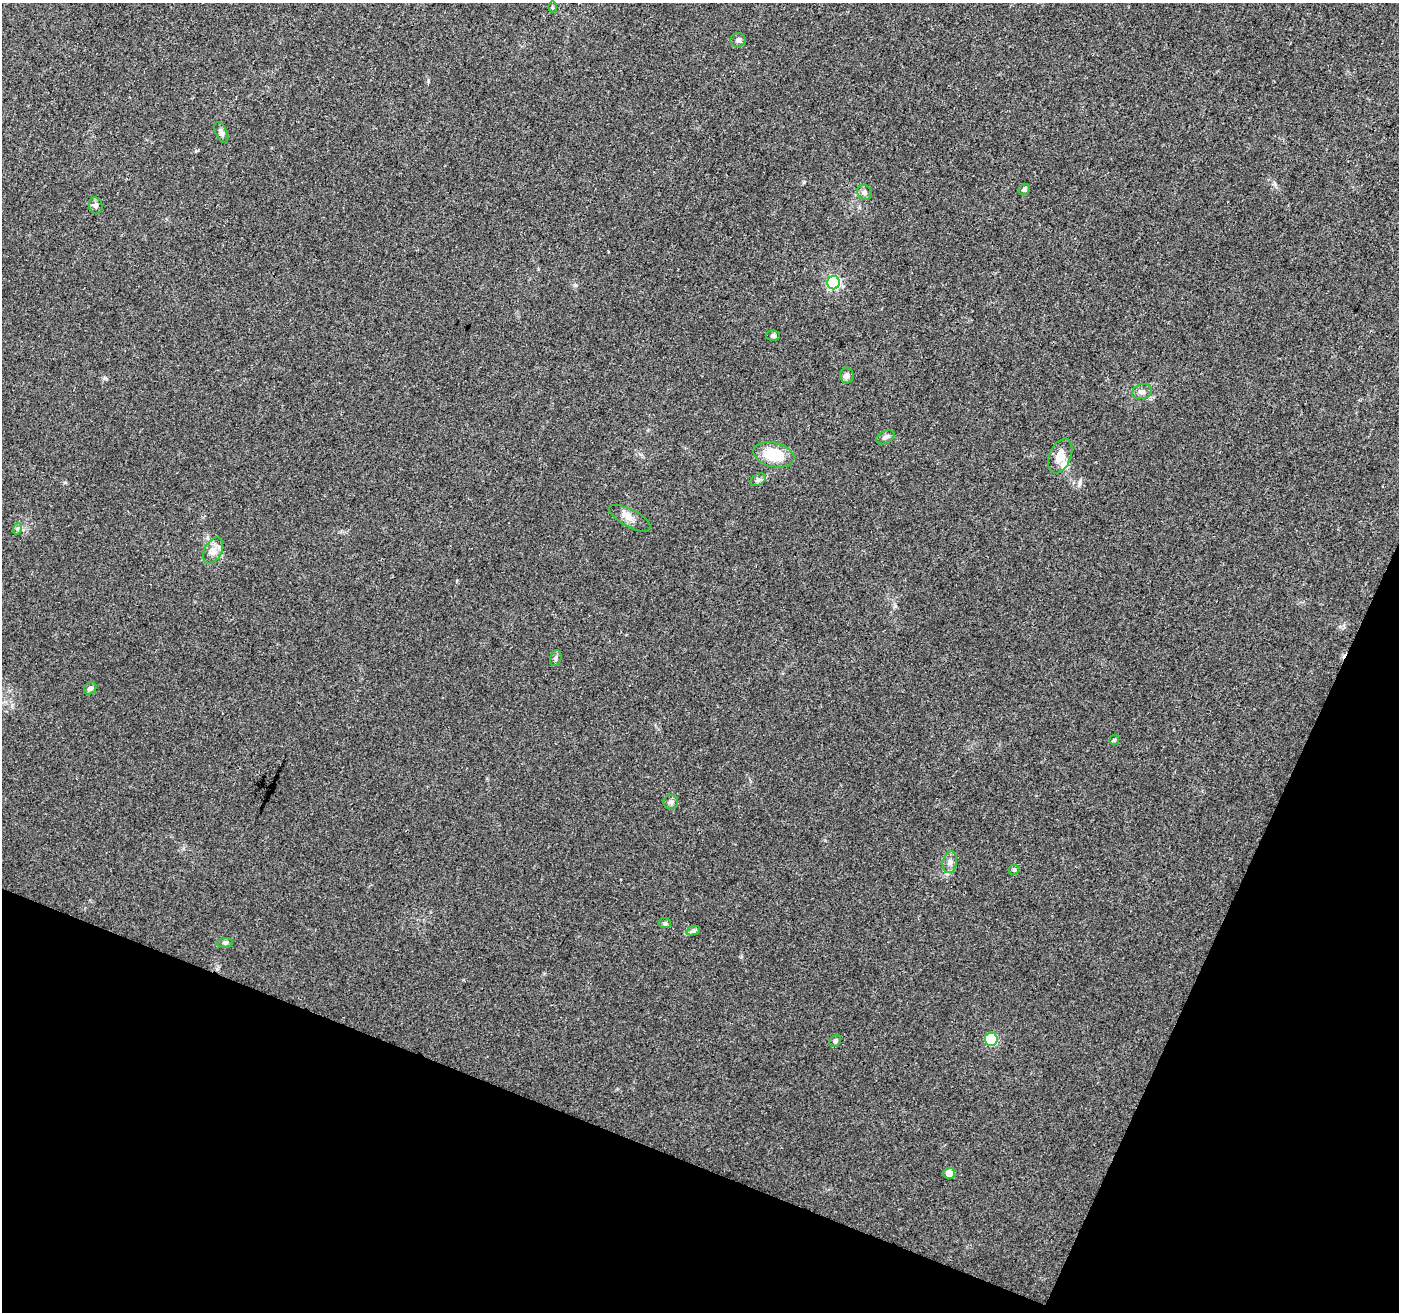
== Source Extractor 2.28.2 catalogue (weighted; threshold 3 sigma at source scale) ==
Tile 15 of 4 x 4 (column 3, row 4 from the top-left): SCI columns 2797-4193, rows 215-1524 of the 5603 x 5731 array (HDU 1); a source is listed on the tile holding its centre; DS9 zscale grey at full resolution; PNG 1401 x 1314 px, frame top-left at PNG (2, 3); each listed source drawn as its Kron ellipse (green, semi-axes under 4 px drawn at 4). Shown black and unused: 20% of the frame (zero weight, under 3 of 4 exposures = <1% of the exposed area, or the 3 px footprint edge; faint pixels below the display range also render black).
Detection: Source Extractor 2.28.2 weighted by HDU 2 'WHT'; one run over the whole footprint, this tile lists its part. Background 0.0226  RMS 0.0034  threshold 0.0152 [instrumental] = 3 sigma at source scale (4.5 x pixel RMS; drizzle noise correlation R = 1.50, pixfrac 1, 0.0396/0.0396 arcsec/px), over >= 5 px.
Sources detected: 31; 1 cosmic-ray / hot-pixel residue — neither listed nor drawn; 1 inside a brighter listed object's ellipse — not listed separately; the other 29 listed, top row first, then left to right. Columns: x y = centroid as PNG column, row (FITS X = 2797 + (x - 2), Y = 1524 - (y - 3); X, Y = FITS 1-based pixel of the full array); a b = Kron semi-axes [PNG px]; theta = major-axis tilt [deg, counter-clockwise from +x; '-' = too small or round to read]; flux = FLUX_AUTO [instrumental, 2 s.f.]
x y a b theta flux
552 7 5 3 - 0.39
738 40 8 7 - 1
221 133 11 5 -64 1.1
1024 189 5 5 - 0.99
864 192 8 7 - 1
96 205 8 6 -77 1
833 283 6 6 - 54
773 336 6 5 - 0.73
847 376 8 6 88 1.2
1142 392 10 7 17 1.4
885 437 10 6 28 1.1
774 455 21 12 -14 12
1060 456 18 10 67 4
758 480 8 5 30 0.92
630 518 23 8 -28 2.9
17 529 6 4 72 0.49
213 551 14 8 63 2.4
556 658 8 5 75 0.81
90 688 7 5 43 0.73
1114 740 5 5 - 0.42
671 802 7 7 - 0.91
950 862 11 7 80 1.7
1014 870 5 5 - 0.48
665 923 6 5 - 0.53
693 931 7 4 19 0.72
225 943 8 5 0 0.69
991 1039 6 6 - 28
835 1041 6 5 - 0.73
949 1173 5 5 - 3.2